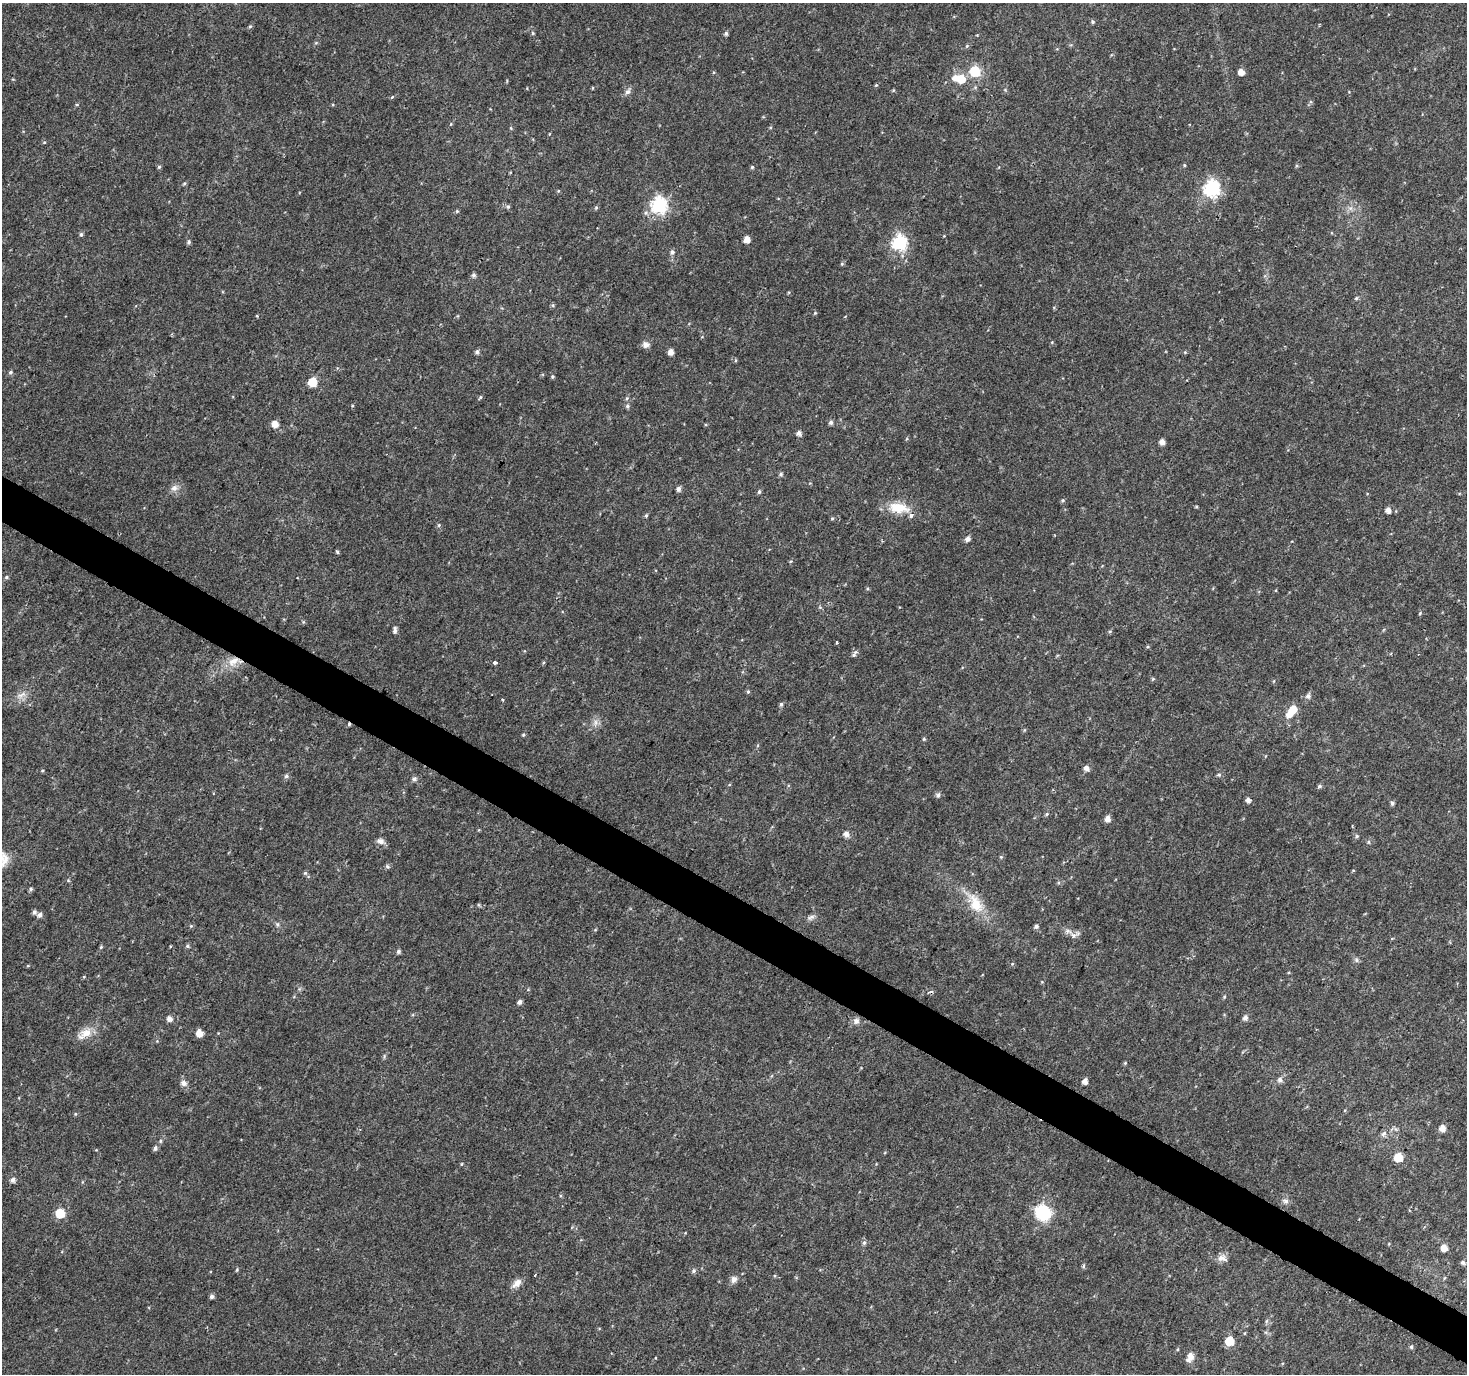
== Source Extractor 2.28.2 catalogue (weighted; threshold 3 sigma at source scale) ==
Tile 6 of 4 x 4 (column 2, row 2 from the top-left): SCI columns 1466-2930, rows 2937-4308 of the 5865 x 5939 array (HDU 1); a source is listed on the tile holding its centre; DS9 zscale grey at full resolution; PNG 1469 x 1376 px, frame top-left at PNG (2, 3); no overlay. Shown black and unused: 3% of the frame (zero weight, under 2 of 3 exposures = <1% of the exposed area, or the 3 px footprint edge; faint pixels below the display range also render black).
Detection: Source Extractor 2.28.2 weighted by HDU 2 'WHT'; one run over the whole footprint, this tile lists its part. Background 0.0253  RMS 0.0055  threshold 0.0249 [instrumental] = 3 sigma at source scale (4.5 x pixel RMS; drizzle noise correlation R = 1.50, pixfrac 1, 0.0396/0.0396 arcsec/px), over >= 5 px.
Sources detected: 151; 2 cosmic-ray / hot-pixel residue — not listed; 2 inside a brighter listed object's ellipse — not listed separately; the other 147 listed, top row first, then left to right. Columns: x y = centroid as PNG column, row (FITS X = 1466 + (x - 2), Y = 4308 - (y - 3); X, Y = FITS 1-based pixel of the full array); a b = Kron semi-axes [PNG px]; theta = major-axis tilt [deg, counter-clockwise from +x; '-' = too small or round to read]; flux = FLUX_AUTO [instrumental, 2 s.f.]
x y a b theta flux
1092 22 5 5 - 0.98
250 26 5 4 - 0.73
533 33 6 4 -89 0.7
726 33 5 4 - 1.1
967 46 5 5 - 0.68
975 71 6 6 - 36
1241 72 5 5 - 4.2
961 79 7 7 - 12
876 85 4 4 - 0.55
628 92 8 6 52 2
392 97 4 4 - 0.54
77 105 5 3 - 0.56
44 142 5 4 - 0.55
1184 165 4 4 - 0.53
159 167 5 4 - 0.86
752 167 5 5 - 0.72
184 183 5 4 - 0.68
1211 188 7 7 - 130
659 205 7 7 - 120
508 207 5 5 - 0.86
596 208 5 4 - 0.73
457 211 5 4 - 0.69
81 234 5 5 - 1.1
747 239 5 5 - 4.4
189 242 6 5 - 1.1
899 243 7 7 - 100
672 252 6 6 - 1.5
842 264 5 4 - 0.6
474 275 6 6 - 1.2
1356 298 5 4 - 0.75
553 305 6 4 73 0.7
815 313 5 4 - 0.61
646 345 9 8 - 2.4
477 352 6 5 - 1.3
671 352 5 5 - 3.6
1185 352 5 4 - 0.56
10 372 5 5 - 1
552 377 5 5 - 0.78
312 382 6 6 - 18
480 397 6 4 53 0.74
627 398 5 5 - 0.85
627 406 6 5 - 1.2
831 422 6 5 - 1.4
275 424 6 5 - 5.2
799 433 5 5 - 2.3
1162 442 5 5 - 3.1
781 474 6 5 - 1
174 488 10 8 6 2.7
678 489 6 5 - 1.7
759 492 6 4 73 1
1063 500 5 5 - 0.71
1196 507 5 3 - 0.45
899 508 29 13 -9 12
1388 510 5 5 - 3.1
646 515 5 4 - 0.77
832 518 5 4 - 0.68
439 525 5 5 - 0.76
967 539 6 5 - 2.2
337 552 5 4 - 0.68
6 577 5 4 - 0.82
1420 613 5 3 - 0.5
395 630 8 4 84 1.8
837 642 3 2 - 0.96
854 654 11 4 58 1.4
233 661 19 10 36 8
495 662 4 3 - 2.5
1153 679 6 3 -18 0.63
1274 681 5 3 - 0.47
748 692 5 4 - 0.72
21 695 15 5 25 2.8
1308 696 6 6 - 1.8
502 699 4 3 - 0.56
781 704 5 5 - 1.1
1293 709 6 6 - 8.9
1289 714 7 6 - 4.5
596 722 10 5 90 2
523 735 5 4 - 0.63
924 739 4 4 - 0.67
1086 768 6 6 - 2.4
42 771 4 3 - 0.52
1219 775 6 5 - 0.9
286 776 6 5 - 1.2
414 779 6 6 - 1.6
1319 786 5 5 - 0.96
938 795 7 5 66 1.4
1248 800 5 5 - 2
1392 803 5 5 - 1.2
1046 814 6 4 23 0.8
1107 819 6 5 - 3.2
846 834 6 6 - 2.8
1357 836 5 5 - 0.84
380 841 10 8 -9 2.5
1369 842 6 4 90 0.77
1001 857 5 4 - 0.6
387 866 6 5 - 1
305 873 6 5 - 0.84
31 889 5 5 - 1
975 903 29 15 -63 14
34 912 6 5 - 1.5
40 915 6 5 - 1.9
811 917 12 6 22 2
277 924 6 5 - 0.97
191 926 4 4 - 0.61
1036 926 5 5 - 1.3
1073 935 7 7 - 2.3
170 946 3 2 - 0.53
187 946 6 5 - 0.93
101 947 5 4 - 0.6
398 951 6 5 - 1.2
1356 960 7 4 -89 1
1012 964 5 4 - 0.56
519 1002 6 5 - 1.6
1245 1017 6 6 - 2
169 1019 6 6 - 2.5
856 1021 8 8 - 2.3
199 1033 6 5 - 5.5
85 1034 23 11 31 7.1
1125 1063 5 4 - 0.58
1280 1080 7 7 - 1.9
1085 1081 5 5 - 3
183 1083 7 6 - 2.8
75 1114 5 3 - 0.51
1442 1128 6 5 - 4.1
1383 1133 9 6 45 1.8
155 1148 6 5 - 1.5
1398 1157 6 6 - 15
461 1164 5 3 - 0.48
13 1180 6 5 - 1.9
1285 1201 9 6 -12 1.8
60 1213 6 6 - 17
1043 1213 14 12 -41 32
864 1243 6 5 - 1.2
1444 1248 6 6 - 4.6
1222 1258 14 8 -16 3.3
1463 1262 5 5 - 1.4
1083 1266 6 4 88 0.77
237 1270 5 3 - 0.6
693 1271 6 5 - 1.2
535 1275 4 2 - 1.1
734 1279 9 7 64 2.7
517 1283 13 8 43 4
211 1296 5 5 - 1.4
1266 1321 6 4 87 0.91
1245 1333 5 3 - 0.48
1229 1341 6 6 - 16
1411 1347 6 4 76 0.86
1190 1357 13 8 71 3.5
Overlapping masked pixels (flux is a lower limit): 1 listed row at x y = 233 661